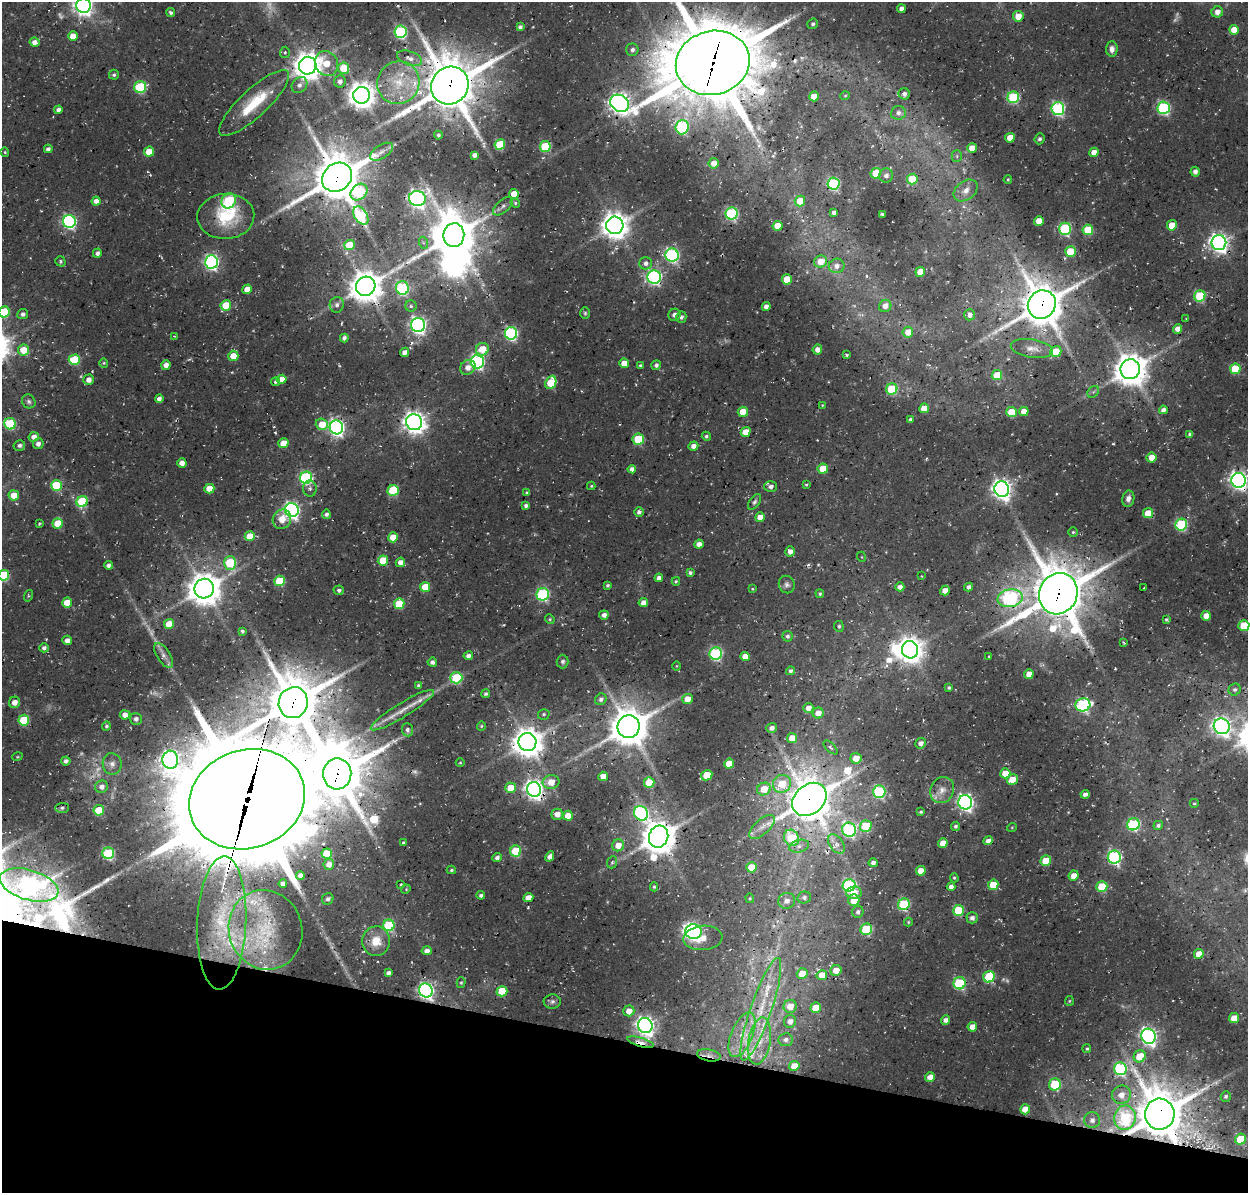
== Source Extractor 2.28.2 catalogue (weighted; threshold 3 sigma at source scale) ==
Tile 15 of 4 x 4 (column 3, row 4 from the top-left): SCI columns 2628-3873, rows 320-1510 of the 5246 x 5340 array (HDU 1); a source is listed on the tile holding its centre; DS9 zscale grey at full resolution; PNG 1250 x 1195 px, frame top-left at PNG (2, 2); each listed source drawn as its Kron ellipse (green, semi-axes under 4 px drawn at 4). Shown black and unused: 13% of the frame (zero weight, under 3 of 4 exposures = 8% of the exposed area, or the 3 px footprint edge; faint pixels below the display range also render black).
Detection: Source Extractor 2.28.2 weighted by HDU 2 'WHT'; one run over the whole footprint, this tile lists its part. Background 0.0296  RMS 0.0039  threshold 0.0174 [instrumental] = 3 sigma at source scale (4.5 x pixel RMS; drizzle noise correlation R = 1.50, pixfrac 1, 0.0396/0.0396 arcsec/px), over >= 5 px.
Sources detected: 443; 18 too faint to see at this stretch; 5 inside a brighter object's white glare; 1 cosmic-ray / hot-pixel residue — neither listed nor drawn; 9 inside a brighter listed object's ellipse — not listed separately; the other 410 listed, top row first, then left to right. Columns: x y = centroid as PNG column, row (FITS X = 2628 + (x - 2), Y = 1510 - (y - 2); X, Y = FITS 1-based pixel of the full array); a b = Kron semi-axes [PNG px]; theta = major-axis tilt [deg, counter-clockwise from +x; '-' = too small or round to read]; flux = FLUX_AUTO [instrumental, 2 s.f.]
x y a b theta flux
83 6 7 7 - 230
901 9 4 4 - 2
1217 12 6 5 - 2.7
171 13 4 3 - 0.91
1018 16 5 5 - 4.7
813 24 5 5 - 0.79
520 27 4 4 - 1.3
1234 30 5 4 - 5.9
400 32 6 6 - 59
73 36 5 5 - 4.6
35 42 5 4 - 2.5
1112 49 7 6 - 2
632 50 6 6 - 1.4
285 52 5 5 - 0.71
410 58 13 7 -20 2.5
713 63 37 32 15 4100
326 64 13 11 -65 9
308 66 9 8 - 590
344 68 5 5 - 11
114 75 5 5 - 0.73
340 81 6 6 - 2
398 83 22 20 55 15
299 85 9 7 50 1.9
450 85 19 18 - 2000
140 87 6 5 - 37
904 94 6 5 - 1.4
361 95 8 8 - 510
814 96 5 4 - 5.6
845 96 5 3 - 0.36
1013 97 6 6 - 39
254 103 46 13 43 18
620 103 10 8 -32 270
1164 108 6 6 - 61
1058 109 6 6 - 69
58 110 4 4 - 1.6
898 113 7 7 - 1.7
682 127 7 6 - 51
438 135 4 4 - 0.78
1010 138 5 5 - 5.5
1040 139 5 5 - 1.1
500 144 5 5 - 21
545 147 5 5 - 31
972 148 5 4 - 4.7
48 149 4 4 - 1.2
5 152 5 3 - 0.48
149 152 5 5 - 7.3
381 152 13 6 33 2.4
1094 152 5 4 - 3.6
474 155 4 4 - 1.6
957 156 5 5 - 0.78
714 163 5 5 - 3.1
1195 172 5 4 - 1.5
876 173 5 5 - 12
886 175 7 7 - 1.5
337 177 16 13 39 1700
912 179 5 5 - 14
1008 180 4 3 - 0.45
833 183 6 6 - 52
966 190 13 9 37 3
359 192 9 7 43 33
514 194 5 4 - 6.2
417 198 8 7 - 190
96 201 4 4 - 2.5
229 201 8 7 - 36
800 201 5 5 - 7.3
515 203 5 4 - 0.67
503 206 12 6 41 1.6
834 212 4 4 - 1.2
732 214 6 6 - 54
882 214 3 3 - 0.82
361 215 10 6 -57 38
226 216 28 22 3 19
69 221 6 6 - 86
1039 221 5 4 - 5.8
615 225 8 8 - 510
1172 225 5 5 - 7.3
778 226 5 5 - 7.9
1065 229 6 6 - 44
1088 230 5 5 - 17
454 235 12 10 82 1200
424 243 6 4 -70 0.76
1219 243 7 7 - 220
349 245 5 5 - 13
1070 251 5 5 - 13
97 253 5 4 - 1.2
672 255 6 6 - 73
60 261 5 5 - 0.8
211 262 6 6 - 110
821 262 6 6 - 5.9
646 263 6 6 - 1.7
837 266 8 7 - 2.3
920 272 5 4 - 6.8
654 277 7 6 - 90
787 279 5 5 - 11
366 286 10 9 - 770
402 288 7 6 - 50
247 289 5 4 - 5
1200 296 6 5 - 29
226 305 5 5 - 12
337 305 8 7 - 1.5
1042 305 14 13 - 1400
411 306 5 5 - 0.9
885 306 6 6 - 3
766 307 4 4 - 1.8
4 312 5 5 - 24
585 313 6 5 - 0.7
23 314 5 5 - 1.2
674 315 6 6 - 1.8
970 315 6 5 - 2.4
681 317 6 5 - 1.2
1186 319 4 2 - 0.27
418 325 7 7 - 140
1177 329 5 4 - 3
908 332 5 5 - 5
511 333 6 6 - 70
174 336 3 3 - 0.32
344 338 4 4 - 1.3
1032 348 21 9 -8 4.4
482 349 6 6 - 7.7
817 349 5 4 - 2.7
23 350 5 5 - 8
1056 351 5 5 - 10
404 352 5 4 - 2
847 355 4 3 - 0.53
233 356 5 5 - 5.6
74 360 5 5 - 23
477 362 6 6 - 85
104 363 4 4 - 0.47
624 363 5 4 - 5.2
166 365 5 4 - 2.5
640 365 3 3 - 0.55
656 365 5 4 - 1.2
468 367 8 7 - 3.1
1130 369 10 10 - 860
1235 369 5 5 - 16
997 375 5 5 - 10
282 379 5 4 - 3.8
89 380 5 5 - 2.6
275 382 5 4 - 0.67
551 382 7 5 64 15
892 389 5 5 - 25
1093 392 6 5 - 0.92
159 399 4 4 - 1.6
29 401 7 6 - 1
822 405 4 3 - 0.38
924 408 5 4 - 6.6
1163 410 4 4 - 1.9
1024 411 5 4 - 4.2
743 412 5 5 - 8.9
1011 412 5 5 - 9.5
910 420 4 3 - 0.97
414 422 8 8 - 300
10 424 6 5 - 32
322 424 6 5 - 7.8
336 427 7 6 - 140
746 432 5 4 - 5.2
1190 434 4 3 - 1.3
706 436 4 4 - 0.76
34 437 5 5 - 2.8
638 439 6 5 - 22
283 443 5 5 - 6.8
38 444 5 5 - 1.9
19 445 6 5 - 1.3
693 446 5 4 - 2.5
1151 457 5 5 - 4.6
182 463 4 4 - 2.9
632 469 4 4 - 1.9
823 469 5 5 - 8.7
306 478 6 6 - 57
1239 480 7 7 - 170
56 485 5 5 - 22
806 485 3 3 - 0.42
591 486 4 4 - 0.46
771 486 6 5 - 1.6
209 489 5 4 - 5.8
310 489 8 7 - 1.5
1002 489 8 7 - 240
393 490 5 5 - 26
527 493 4 4 - 0.69
14 495 5 5 - 5.5
1128 499 8 6 78 2.1
82 501 6 5 - 28
755 502 9 5 56 0.99
526 505 4 4 - 1.2
292 510 7 7 - 130
639 512 5 5 - 1.5
1148 513 5 5 - 6.7
326 514 4 4 - 1.2
760 517 5 4 - 4.1
282 519 10 9 - 5
58 523 5 5 - 11
39 524 3 3 - 0.44
1181 525 6 5 - 39
1073 532 4 4 - 0.54
250 536 5 5 - 6.8
393 537 5 5 - 6.8
699 544 4 4 - 2.6
790 551 5 5 - 2.5
862 557 5 3 - 0.35
383 560 5 5 - 12
400 562 5 4 - 2.6
230 563 7 6 - 29
108 565 4 4 - 1.4
690 573 4 4 - 1
4 575 5 5 - 29
922 576 3 2 - 0.29
659 578 4 4 - 2
280 581 5 5 - 19
676 581 4 3 - 0.48
608 585 4 4 - 0.75
787 585 9 8 - 1.4
425 587 5 5 - 9
900 587 4 4 - 2.4
969 587 4 4 - 1.6
1144 588 3 2 - 0.4
204 589 10 9 - 810
752 589 4 3 - 0.39
339 590 5 4 - 1.1
945 590 5 4 - 2.8
543 594 6 6 - 53
820 594 4 4 - 0.57
1058 594 21 19 66 2200
28 596 6 4 73 0.49
1010 598 12 9 9 72
67 603 5 5 - 7.1
643 603 5 4 - 3
399 604 5 5 - 16
604 615 5 4 - 2.1
1206 616 5 4 - 4.1
550 619 5 4 - 0.54
1166 620 4 3 - 0.64
169 624 5 5 - 7.6
839 626 5 5 - 0.77
1244 626 5 5 - 15
242 631 4 3 - 0.82
787 636 5 5 - 0.94
67 640 5 4 - 2.2
1123 642 4 3 - 0.47
44 648 4 4 - 1.4
910 650 8 8 - 490
716 654 6 6 - 58
164 655 14 6 -56 2.3
468 656 4 4 - 1.3
745 656 5 4 - 4.3
989 656 3 2 - 0.3
432 662 4 4 - 1.6
562 662 7 6 - 1.2
677 666 5 3 - 0.32
790 671 4 4 - 1
1029 674 5 4 - 4.2
456 678 6 5 - 28
418 685 4 4 - 0.82
949 688 3 3 - 0.69
1235 690 6 5 - 1
486 694 4 4 - 0.69
601 699 6 5 - 1.5
687 699 5 5 - 4.9
14 702 6 5 - 2.6
293 703 15 14 - 1900
1083 705 7 6 - 63
808 708 5 5 - 3
402 710 37 7 32 7.2
818 713 5 5 - 3.7
544 714 6 5 - 0.67
125 715 5 4 - 3.2
136 719 6 6 - 1.5
24 720 5 5 - 21
106 726 4 4 - 0.72
481 726 4 4 - 0.47
1222 726 8 7 - 180
629 727 11 11 - 1300
772 728 5 5 - 1.8
407 730 6 5 - 1.5
792 738 5 5 - 5
527 742 9 9 - 710
921 743 5 5 - 2.1
830 747 9 3 -44 0.76
17 757 5 3 - 0.4
856 758 5 5 - 5.5
170 760 9 8 - 200
66 761 5 4 - 1.4
460 763 4 3 - 0.38
112 764 10 9 - 2.3
729 764 5 5 - 7.1
1005 773 5 5 - 6.1
337 774 15 14 - 2200
707 775 6 5 - 11
603 776 5 4 - 3.9
1012 780 5 5 - 7
551 782 8 7 - 5.6
649 782 5 5 - 12
782 784 9 8 - 12
102 787 6 6 - 2.1
511 788 5 5 - 7.1
534 789 7 7 - 200
764 789 7 6 - 7.1
942 790 13 11 62 4.1
879 791 6 6 - 52
1085 794 4 3 - 1.6
247 799 59 49 19 11000
809 799 19 14 41 1400
965 802 7 7 - 140
1194 803 4 4 - 0.49
62 808 7 5 1 0.84
99 810 5 5 - 13
921 812 4 4 - 0.53
641 813 7 6 - 75
557 814 5 5 - 3.3
568 816 5 4 - 5.5
1133 824 6 6 - 48
1158 825 5 4 - 0.95
866 826 6 5 - 18
955 826 5 4 - 0.9
762 827 16 7 42 3.3
1012 827 5 3 - 0.33
849 830 7 7 - 67
659 837 11 9 74 950
791 838 8 7 - 17
988 841 5 4 - 2
403 843 3 3 - 0.7
943 843 5 4 - 3.7
836 844 11 6 -53 2.5
618 845 6 6 - 4.1
799 846 10 6 14 1.9
516 851 5 5 - 21
108 853 6 6 - 44
327 854 5 5 - 15
550 857 5 4 - 1.7
1114 857 6 6 - 81
497 858 5 4 - 1.6
1046 861 5 5 - 11
612 862 6 5 - 0.65
873 863 4 4 - 1.5
329 864 5 5 - 2.6
751 867 5 5 - 11
451 870 4 3 - 0.7
921 871 5 4 - 5.7
300 876 4 4 - 2
1074 876 5 4 - 3.7
954 878 5 4 - 0.53
283 884 4 4 - 1.9
401 884 3 2 - 0.36
29 885 30 15 -17 140
849 885 6 6 - 61
993 885 5 5 - 11
654 887 4 4 - 0.57
951 887 4 4 - 1.6
1102 887 5 5 - 18
406 889 5 4 - 0.43
854 893 7 6 - 4.8
481 895 4 4 - 0.97
804 897 7 6 - 1.4
528 898 5 4 - 4
750 898 5 4 - 0.48
328 899 6 5 - 1.4
854 900 6 5 - 7.1
787 901 8 8 - 2.6
904 904 6 5 - 34
958 911 5 5 - 21
858 912 6 5 - 1.3
972 918 5 5 - 1.7
908 922 4 4 - 0.43
222 923 67 24 88 41
389 925 6 6 - 33
866 929 6 5 - 30
265 930 40 36 -72 39
693 932 8 7 - 140
703 938 19 12 5 6.3
376 941 15 14 - 8
427 951 5 4 - 2
1199 954 5 5 - 5.2
836 970 5 5 - 4.9
388 973 4 4 - 1.5
802 974 5 5 - 6.9
822 975 5 5 - 6.4
989 977 6 5 - 21
461 983 5 4 - 0.53
959 983 6 6 - 34
426 990 7 6 - 120
502 991 5 5 - 13
552 1001 8 7 - 1.2
1069 1001 5 4 - 0.49
790 1006 6 6 - 5
816 1008 5 5 - 7.7
761 1009 54 10 71 19
629 1011 5 5 - 4.6
1234 1018 5 5 - 6.7
946 1020 5 4 - 2.1
790 1021 6 6 - 2.4
645 1026 8 7 - 200
972 1027 5 4 - 4
742 1035 24 10 67 9.1
1148 1036 7 7 - 150
785 1040 7 6 - 1.7
760 1041 24 11 81 9.1
640 1042 14 4 -16 4.7
1087 1049 4 4 - 0.61
709 1055 12 6 -10 2.3
1140 1056 6 6 - 9.9
794 1066 5 5 - 5.6
1120 1068 6 6 - 53
930 1077 5 4 - 3.6
1055 1084 6 6 - 21
1121 1095 9 9 - 4
1226 1096 5 5 - 0.79
1025 1109 5 5 - 5.8
1160 1114 15 14 - 1900
1125 1118 12 10 78 27
1092 1120 8 8 - 1.9
1240 1139 5 5 - 14
Overlapping masked pixels (flux is a lower limit): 24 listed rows (the first 20) at x y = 713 63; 450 85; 337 177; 1219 243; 654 277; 366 286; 1042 305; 511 333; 1058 594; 1010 598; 293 703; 629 727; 527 742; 337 774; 534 789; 247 799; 809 799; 659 837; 222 923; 426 990
Isophote crosses this tile's border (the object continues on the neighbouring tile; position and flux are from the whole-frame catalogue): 6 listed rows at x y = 83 6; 713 63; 4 312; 1239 480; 4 575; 1244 626